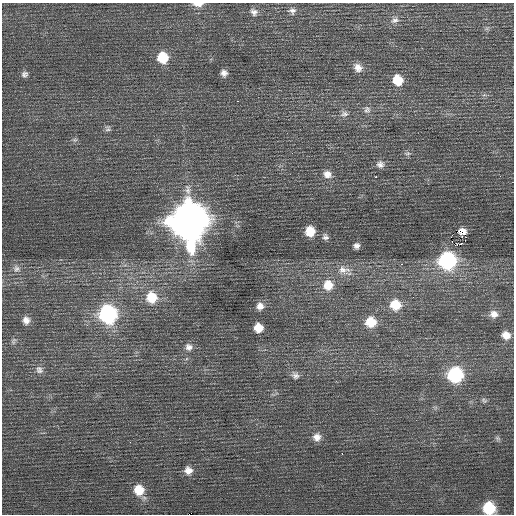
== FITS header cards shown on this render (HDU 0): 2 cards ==
NAXIS1  =                  512 / Axis length
NAXIS2  =                  512 / Axis length

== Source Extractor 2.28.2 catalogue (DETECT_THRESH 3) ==
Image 512 x 512 px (HDU 0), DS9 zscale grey, 1 PNG px = 1 image px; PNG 516 x 516 px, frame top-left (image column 1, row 512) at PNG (2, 3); no overlay
Background 0.323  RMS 0.75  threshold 2.24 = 3 sigma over >= 5 px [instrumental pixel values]
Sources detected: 54; all 54 listed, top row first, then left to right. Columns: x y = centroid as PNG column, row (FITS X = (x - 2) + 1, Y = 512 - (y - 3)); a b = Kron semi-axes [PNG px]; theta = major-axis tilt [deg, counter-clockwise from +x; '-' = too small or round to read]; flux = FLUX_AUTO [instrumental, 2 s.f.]
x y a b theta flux
198 4 12 5 0 340
292 11 10 8 -9 210
254 12 10 9 - 240
395 20 12 7 14 250
163 58 10 10 - 1300
358 68 10 9 - 360
224 73 8 7 - 240
24 74 8 7 - 160
398 80 10 9 - 990
238 101 2 2 - 530
367 109 10 9 - 190
344 114 10 7 3 200
108 129 8 7 - 130
75 140 7 4 -18 89
408 153 8 4 1 100
380 164 11 10 - 250
327 174 12 10 -24 370
375 177 3 3 - 340
189 221 17 15 -83 120000
310 231 9 9 - 800
458 231 3 3 - 15000
325 237 8 7 - 160
451 237 2 2 - 1900
465 240 3 2 - 68
461 244 3 2 - 130
457 245 4 2 - 63
356 246 6 5 - 180
447 260 11 10 - 8000
402 264 3 2 - 150
16 269 10 9 - 260
342 269 13 11 -12 450
328 285 13 12 - 790
152 297 13 13 - 1200
395 305 10 10 - 1000
260 306 10 10 - 360
108 314 11 11 - 8500
494 314 10 8 -15 320
26 320 10 8 -80 300
371 322 10 9 - 980
258 328 8 8 - 700
506 335 8 7 - 420
14 341 11 6 72 130
189 347 11 10 - 290
39 370 11 9 -56 240
295 375 11 9 -41 230
455 375 11 10 - 4700
484 400 7 5 -66 96
317 437 10 10 - 350
497 438 6 5 - 94
130 442 3 2 - 58
342 453 2 2 - 300
188 470 10 10 - 390
139 490 12 11 - 1000
489 508 10 10 - 2100
At the frame edge (FLAGS 8, measured only in part): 2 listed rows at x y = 198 4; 489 508